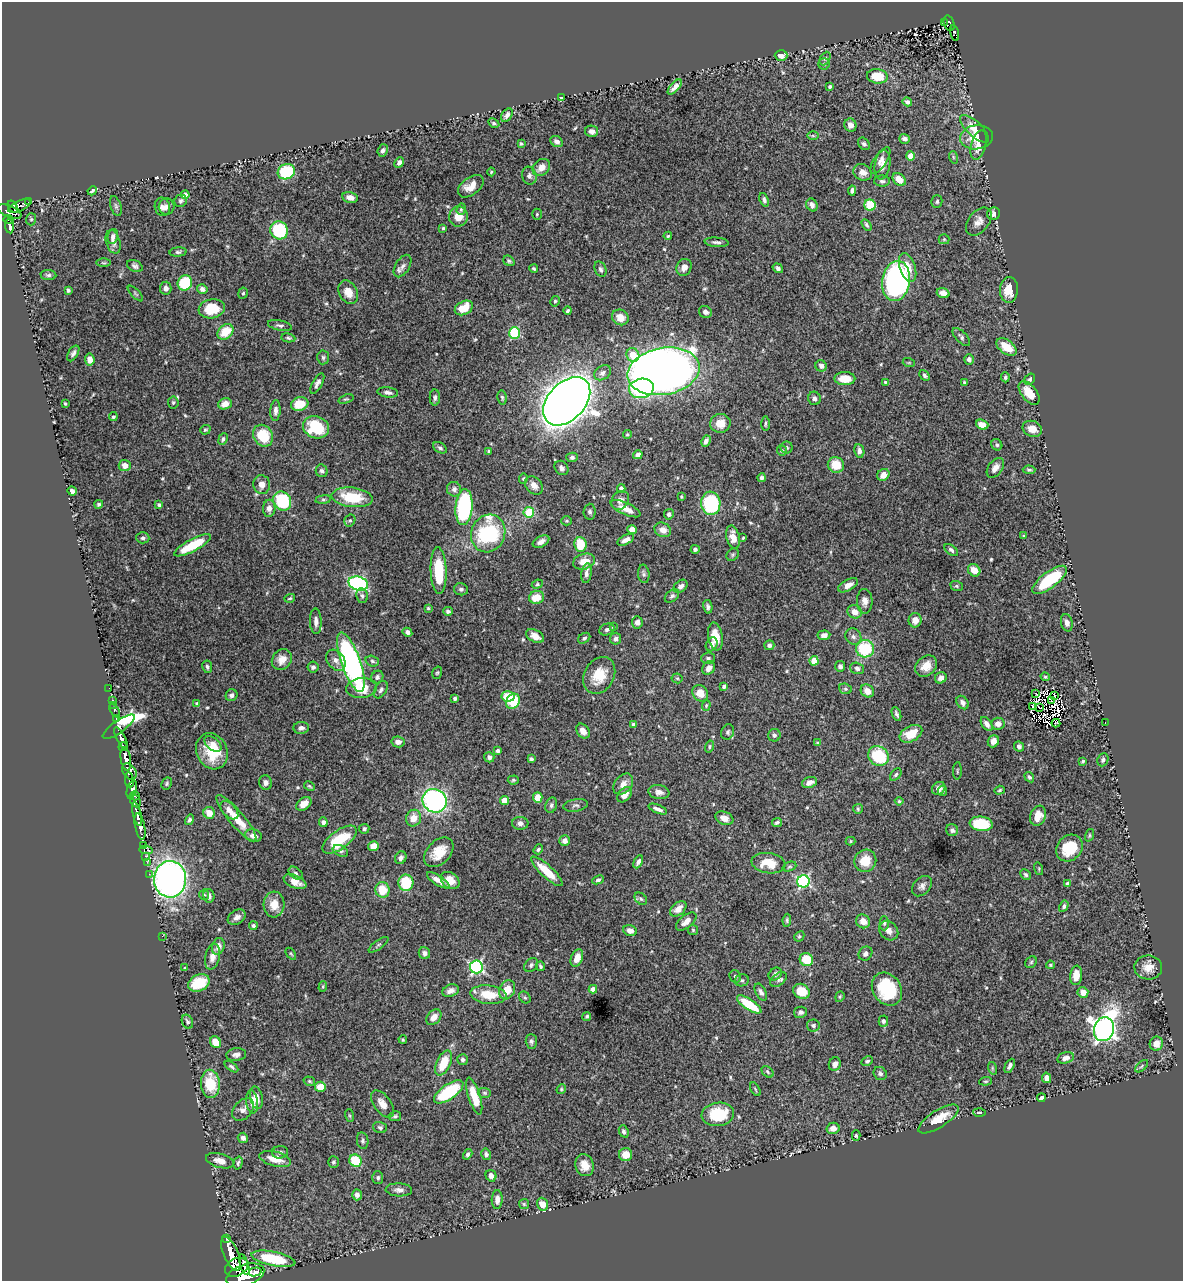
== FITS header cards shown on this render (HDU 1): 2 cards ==
NAXIS1  =                 1181
NAXIS2  =                 1279

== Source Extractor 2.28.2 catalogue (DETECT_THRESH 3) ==
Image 1181 x 1279 px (HDU 1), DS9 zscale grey, 1 PNG px = 1 image px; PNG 1185 x 1283 px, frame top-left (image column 1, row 1279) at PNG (2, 2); each listed source drawn as its Kron ellipse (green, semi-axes under 4 px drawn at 4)
Background 1.3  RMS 0.019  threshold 0.0576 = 3 sigma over >= 5 px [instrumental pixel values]
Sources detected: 561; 2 with non-positive FLUX_AUTO (blend fragments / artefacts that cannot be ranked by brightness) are neither listed nor drawn; of the other 559, the 500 brightest by FLUX_AUTO listed and drawn (59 fainter detections omitted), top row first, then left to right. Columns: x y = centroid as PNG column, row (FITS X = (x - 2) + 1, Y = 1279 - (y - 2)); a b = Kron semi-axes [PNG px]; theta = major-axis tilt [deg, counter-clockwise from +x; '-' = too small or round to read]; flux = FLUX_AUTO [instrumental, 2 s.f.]
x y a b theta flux
944 23 3 2 - 32
949 23 8 5 -71 160
955 33 8 4 -76 140
781 55 6 5 - 9.1
825 58 7 5 63 2.3
824 64 5 5 - 2.2
877 76 10 7 -7 29
675 87 9 4 48 7
830 87 4 3 - 2.7
561 98 4 3 - 1.7
907 102 5 4 - 4.2
507 115 7 5 55 5
494 123 6 4 -27 2.1
850 125 6 6 - 6.9
974 129 18 7 -44 16
592 131 6 6 - 6
813 135 6 4 -1 1.6
976 137 16 12 7 20
905 139 5 5 - 5.4
557 141 7 5 -33 5
521 144 4 3 - 2.1
864 144 7 5 -46 3.2
979 145 15 7 74 12
383 150 6 5 - 4.1
910 156 4 4 - 17
953 157 6 4 -71 1.8
880 161 15 6 57 7.4
399 162 5 4 - 4.8
882 165 15 7 81 8.7
541 168 9 7 44 11
286 172 9 7 27 87
491 172 4 4 - 1.8
863 172 9 8 - 9.5
529 176 9 7 -73 4.5
899 180 7 5 -41 15
882 181 8 5 -2 3.4
471 186 15 8 37 16
852 190 5 4 - 3.9
92 191 5 3 - 2.5
185 195 4 4 - 11
350 197 8 5 -12 10
764 200 7 4 -68 3.7
181 201 6 6 - 3.1
937 201 6 5 - 2.6
29 202 3 3 - 49
812 205 7 5 -63 4.3
870 205 5 5 - 51
19 206 12 5 26 490
116 206 10 5 -72 3
13 207 7 4 -56 570
162 207 9 7 -79 6.5
167 207 8 8 - 5.7
461 209 6 4 71 2.1
9 212 13 6 -23 1000
537 214 5 4 - 1.7
994 214 6 6 - 5.8
458 216 10 9 - 16
8 219 5 3 - 290
31 219 6 5 - 2.3
979 222 16 10 51 10
867 225 6 3 -58 2.2
9 226 7 3 -83 280
443 228 4 3 - 1.8
279 230 9 8 - 76
113 236 7 5 78 4
668 236 4 4 - 2
944 239 5 5 - 1.5
113 242 12 7 -73 6.6
717 242 12 4 -5 4.3
178 252 8 4 5 2.9
509 261 6 4 -37 2.4
104 263 7 3 -1 1.5
135 266 8 5 -26 3.6
403 266 12 7 58 6.1
684 267 9 7 66 8.6
908 267 15 7 -70 20
778 268 5 4 - 3.8
534 269 4 3 - 2.1
600 269 8 5 -67 3.5
48 275 8 5 -6 3.3
896 281 20 14 80 370
185 283 8 7 - 57
166 288 6 5 - 6.3
202 289 5 5 - 5.1
68 290 4 3 - 2.5
1009 290 13 9 86 24
348 292 12 9 -61 14
243 293 5 4 - 2.1
943 293 6 5 - 7.6
135 294 10 4 -45 2
555 301 5 4 - 2.3
464 308 9 6 27 29
212 309 13 9 9 35
568 311 4 3 - 2.2
705 312 7 5 -29 5.3
620 317 9 7 -33 15
280 325 12 5 -11 3.9
225 332 9 6 41 28
515 333 6 5 - 81
961 337 11 5 -46 3.6
288 338 7 4 -10 2.2
1006 347 11 6 -36 24
73 353 9 5 59 4.5
633 355 7 6 - 29
323 357 7 6 - 2.8
90 359 6 5 - 11
969 359 5 4 - 5.1
909 363 6 4 -18 1.6
821 366 6 5 - 5.2
664 371 36 23 10 1900
602 373 9 6 35 5.2
925 375 6 4 -47 3.2
1005 377 5 4 - 2.9
845 379 10 6 -1 21
1030 379 6 5 - 2.4
885 382 3 3 - 1.6
964 382 3 3 - 1.6
317 383 11 5 61 4.8
641 388 12 9 9 89
388 392 10 5 -6 4.6
1029 393 13 7 -51 23
502 397 7 4 -81 2.2
435 398 8 5 -89 3.6
814 398 7 6 - 3.5
346 399 8 4 17 1.8
567 401 28 18 47 2700
173 402 6 5 - 2.3
65 404 3 3 - 1.9
225 404 7 5 20 11
300 404 9 6 15 27
275 411 10 5 86 5.7
113 417 4 4 - 2.5
720 423 10 9 - 14
765 424 7 3 90 1.9
982 425 6 4 -21 10
316 427 13 11 -21 61
1032 429 10 7 -23 13
205 430 5 4 - 2.1
627 435 4 4 - 1.6
263 436 11 9 -57 44
223 439 6 4 65 2.9
706 441 6 4 63 4.6
997 445 6 5 - 2.8
440 448 7 5 -31 3.1
787 448 6 6 - 2.3
489 451 4 4 - 2.7
782 451 5 5 - 2.4
859 451 7 5 -82 5.6
638 455 5 4 - 7
572 457 5 4 - 3
125 465 6 5 - 9.2
836 465 8 7 - 24
561 468 8 6 -49 4.4
995 468 11 7 54 8.6
1029 470 6 4 -1 2.2
322 471 6 5 - 3.7
883 475 6 5 - 11
762 478 4 4 - 2.8
523 479 5 4 - 1.7
262 485 9 8 - 10
534 486 10 7 -49 8.7
454 489 7 7 - 5.4
621 489 4 4 - 6.5
72 491 4 4 - 5
352 497 21 9 -6 52
681 497 3 2 - 1.5
323 499 8 4 8 2.1
620 500 10 8 56 7.4
282 501 10 8 -58 91
711 503 12 9 -83 120
99 504 4 4 - 2.6
159 505 4 3 - 2.3
464 507 18 8 85 170
269 508 8 6 85 8
625 509 16 6 -24 15
529 512 5 5 - 68
590 512 8 6 87 3.3
669 514 5 5 - 4
350 520 6 5 - 2.6
567 521 5 4 - 1.6
632 530 5 4 - 12
663 530 8 7 - 9.9
488 533 19 17 67 130
1024 536 3 3 - 1.7
733 537 12 6 -77 13
143 538 6 5 - 3.2
743 538 3 3 - 1.5
626 540 9 4 27 6.5
541 542 9 5 28 6.2
580 544 7 6 - 38
192 545 20 6 28 48
695 549 4 4 - 3.2
951 550 8 4 -38 3.3
733 555 7 5 47 2.3
584 562 11 7 17 18
974 570 7 5 -46 13
439 571 23 8 -88 57
586 573 10 5 82 5.8
644 574 9 5 -83 3.5
1050 580 21 8 37 71
358 583 10 7 -16 230
537 584 6 4 24 1.8
848 585 11 5 28 9.5
681 586 8 5 39 4.9
957 586 6 5 - 1.9
461 589 7 6 - 3.3
362 596 7 5 -79 3.3
672 596 8 5 39 3.1
537 597 7 6 - 19
290 598 5 3 - 1.7
865 601 12 7 -88 7.8
708 607 7 4 -78 3.4
428 608 3 3 - 1.8
448 611 5 4 - 3
855 612 7 6 - 11
915 620 7 6 - 9.7
316 621 13 6 -88 6.6
637 622 6 5 - 5.4
1067 623 9 5 -76 6.8
613 627 4 4 - 1.5
607 629 8 6 23 3.6
407 632 5 4 - 4.5
824 635 6 4 5 5.6
535 636 9 6 -29 9.8
715 637 14 7 -80 20
853 637 8 7 - 5.1
584 638 6 4 35 2.5
616 639 6 5 - 3.6
712 644 7 5 64 4.2
769 645 5 5 - 3.7
865 649 9 8 - 69
708 658 7 6 - 3.2
282 660 11 9 50 11
336 660 12 8 -52 7.9
372 661 7 5 -18 3.2
814 661 4 4 - 31
351 662 31 9 -71 400
840 666 5 5 - 3.7
926 666 12 9 43 15
207 667 6 5 - 2.6
313 667 6 5 - 3.6
709 668 7 6 - 6
857 668 7 5 -18 4
437 673 6 5 - 1.8
599 675 19 15 61 31
377 677 7 6 - 3.1
1045 677 5 3 - 1.6
677 678 5 5 - 1.7
941 678 6 5 - 7.3
724 686 4 4 - 4.5
109 688 2 2 - 12
361 688 15 10 7 31
845 689 6 5 - 2.7
381 690 9 6 59 4.1
867 691 7 6 - 11
700 693 8 7 - 14
1036 693 3 2 - 2.3
231 695 6 5 - 3.8
508 696 6 5 - 33
1054 696 3 2 - 2.4
455 698 3 3 - 3.4
112 700 3 2 - 28
1051 700 3 2 - 2.2
513 701 8 6 57 39
962 703 7 5 -53 5.9
197 704 4 4 - 4.9
113 705 2 2 - 14
706 705 5 4 - 1.6
1033 706 3 2 - 2.9
1040 707 4 2 - 3.4
115 710 7 3 -61 100
896 714 7 3 -68 2.9
117 719 4 3 - 200
1056 723 4 2 - 2
1105 723 3 2 - 20
987 724 8 4 -57 6.6
998 724 6 6 - 8.5
634 725 4 3 - 3.3
119 727 19 6 36 520
301 728 8 6 3 3.8
583 731 8 6 -55 9.3
728 732 8 6 66 3.2
911 734 12 7 29 27
774 735 6 6 - 3.3
121 738 12 4 -63 1800
993 741 6 5 - 6.5
398 742 7 5 -9 6.9
818 743 4 4 - 3.2
213 744 10 6 -38 7.6
123 747 5 3 - 850
710 747 6 4 76 2.1
1019 747 5 4 - 3.2
212 751 19 15 -65 45
498 751 3 3 - 4.2
878 756 11 9 -37 70
489 757 5 5 - 3.7
126 759 12 5 -82 2900
531 759 4 3 - 2.5
1103 760 6 5 - 3.3
1083 761 4 3 - 1.8
957 771 9 3 87 1.6
129 772 9 6 -57 1500
896 774 7 4 49 2.5
1029 777 5 4 - 2.3
129 780 8 3 -85 540
513 780 5 4 - 1.8
809 782 8 5 19 7.9
167 783 6 5 - 2.1
265 783 7 6 - 5.7
623 784 12 8 51 8.7
309 786 6 3 -28 1.9
939 788 7 6 - 6.5
132 790 9 5 74 1000
1000 790 5 4 - 1.8
943 791 5 4 - 2.4
659 792 10 7 -9 6.4
624 795 9 6 48 10
135 796 5 2 - 390
538 798 5 5 - 19
504 800 4 4 - 19
135 801 7 5 -65 570
435 801 12 11 - 290
899 801 4 4 - 1.8
304 804 8 6 36 11
551 805 8 5 72 3.3
576 805 12 6 9 4.2
658 809 10 4 -21 5.6
858 809 5 5 - 1.8
229 810 11 6 -46 8.4
209 813 6 5 - 18
137 814 12 4 -75 1700
1038 816 10 7 70 20
236 818 29 7 -50 28
413 818 8 7 - 15
724 818 9 6 -23 10
189 820 5 4 - 3.3
323 822 5 4 - 3.4
777 822 5 3 - 2.5
520 823 8 6 -2 6.1
981 824 11 7 -6 64
140 826 13 5 -79 2300
364 829 5 5 - 3.1
952 830 6 5 - 4.2
1089 835 6 4 72 1.8
253 836 8 6 -15 6.4
340 840 20 9 35 58
565 841 5 5 - 5.5
851 841 5 4 - 1.6
143 845 3 2 - 42
373 846 5 5 - 14
1069 848 14 12 45 42
538 849 5 4 - 2.5
146 850 7 3 -8 86
340 851 8 5 -23 3.3
439 852 17 11 45 25
145 856 4 3 - 13
401 858 6 5 - 4.5
865 861 11 10 - 24
147 862 3 2 - 20
638 862 7 4 63 4.7
768 863 17 10 -8 26
789 867 7 4 21 1.9
1039 869 6 4 -73 1.5
547 871 20 6 -43 31
296 873 8 5 -41 3.2
149 874 2 2 - 20
1026 875 6 5 - 2.8
170 879 18 16 87 680
438 880 13 4 -33 10
450 880 10 7 -36 16
598 880 6 4 24 2.5
803 881 6 6 - 200
295 882 12 6 -23 13
406 883 8 7 - 47
1068 884 4 4 - 7.4
922 886 11 8 48 5.8
382 890 8 7 - 27
204 895 5 5 - 2.3
209 896 7 5 -79 5.7
641 899 7 5 -44 2.6
274 904 13 10 86 18
1064 906 6 4 60 2.8
678 909 9 6 41 12
237 917 10 7 31 6.9
787 920 6 4 82 2.2
863 921 7 6 - 12
686 922 12 6 39 8.8
884 923 7 4 -89 2.3
253 926 4 4 - 2.4
630 930 7 5 -15 8.5
693 930 5 5 - 1.7
889 931 10 8 -45 7.7
162 936 2 2 - 160
799 936 5 4 - 1.7
378 945 12 4 36 2.9
218 946 8 6 72 8.8
424 953 6 5 - 4.4
291 954 7 3 -53 1.6
865 954 7 6 - 4.6
212 957 13 7 77 9.3
577 958 9 5 68 12
806 959 7 6 - 32
1031 962 6 5 - 2
531 965 8 6 49 3.6
1050 965 4 3 - 1.7
540 966 5 3 - 1.8
476 967 6 6 - 260
1148 967 14 12 -2 14
185 968 3 3 - 1.5
775 974 7 5 38 4.1
1076 975 10 6 84 16
735 976 6 5 - 3.2
742 980 7 6 - 3
778 980 9 6 39 3.6
199 983 11 8 26 40
323 987 5 4 - 1.7
593 989 4 4 - 8.7
887 989 17 14 -56 72
507 990 10 7 63 21
451 991 8 6 20 6.3
802 991 8 7 - 31
761 992 9 5 -62 4
1083 993 5 5 - 14
488 995 18 9 -6 31
525 997 6 5 - 2.2
840 997 5 4 - 1.7
749 1004 14 5 -33 48
800 1012 6 5 - 3.5
587 1016 4 4 - 2.2
434 1017 9 6 46 9.9
883 1021 5 5 - 3.1
187 1022 7 5 -66 2.9
813 1025 6 6 - 3.8
1104 1029 12 10 73 990
403 1040 4 3 - 1.6
531 1041 7 5 -87 3.1
215 1042 6 5 - 19
1156 1044 7 6 - 12
236 1055 10 6 6 5.4
1066 1058 8 5 15 8.2
463 1060 5 5 - 3.3
867 1061 6 4 26 2.5
444 1063 13 7 65 33
835 1064 7 6 - 6.1
1010 1066 8 4 62 4.1
1142 1066 8 3 42 2
231 1067 8 4 -35 2.7
992 1068 6 4 -72 1.8
767 1072 7 5 -43 2.4
880 1073 7 6 - 4.1
1047 1078 5 4 - 7.5
309 1081 6 4 -17 1.7
986 1081 6 4 5 1.8
210 1084 14 9 -86 41
320 1087 5 5 - 26
561 1089 5 4 - 1.6
755 1089 7 3 -61 1.5
449 1092 17 7 35 87
484 1093 6 5 - 1.9
474 1096 19 6 -72 27
256 1098 11 6 -78 9.8
1041 1098 4 3 - 3.2
252 1102 11 6 -82 11
382 1104 15 8 -54 12
243 1110 13 9 46 7.7
979 1112 6 3 -1 1.7
718 1114 16 11 8 57
350 1116 6 3 -71 1.5
395 1116 6 5 - 2.6
938 1119 23 8 32 26
380 1127 7 5 -19 2.9
833 1128 6 5 - 10
624 1131 6 4 -67 3
856 1136 5 4 - 1.8
243 1138 5 5 - 5
363 1141 8 5 -81 2.8
280 1152 8 6 4 3.6
468 1154 6 4 57 2.8
486 1154 6 4 -77 3
626 1155 6 6 - 17
275 1159 16 7 -15 18
220 1161 14 7 -15 9.7
355 1161 6 6 - 52
333 1162 6 5 - 2.8
238 1163 6 3 74 2.3
584 1165 11 9 -72 14
491 1176 6 5 - 6.7
378 1178 6 5 - 3
399 1190 13 6 -3 6.1
357 1195 5 5 - 5.4
497 1200 9 5 87 8.6
524 1204 5 5 - 1.8
543 1204 6 5 - 19
226 1239 3 3 - 130
231 1254 18 7 -67 4300
273 1259 22 7 -11 62
244 1265 11 3 -73 1500
237 1267 12 9 25 4000
255 1272 6 3 14 1200
245 1275 20 10 18 7600
At the frame edge (FLAGS 8, measured only in part): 1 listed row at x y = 245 1275
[59 fainter detections neither listed nor drawn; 2 non-positive-flux detections neither listed nor drawn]